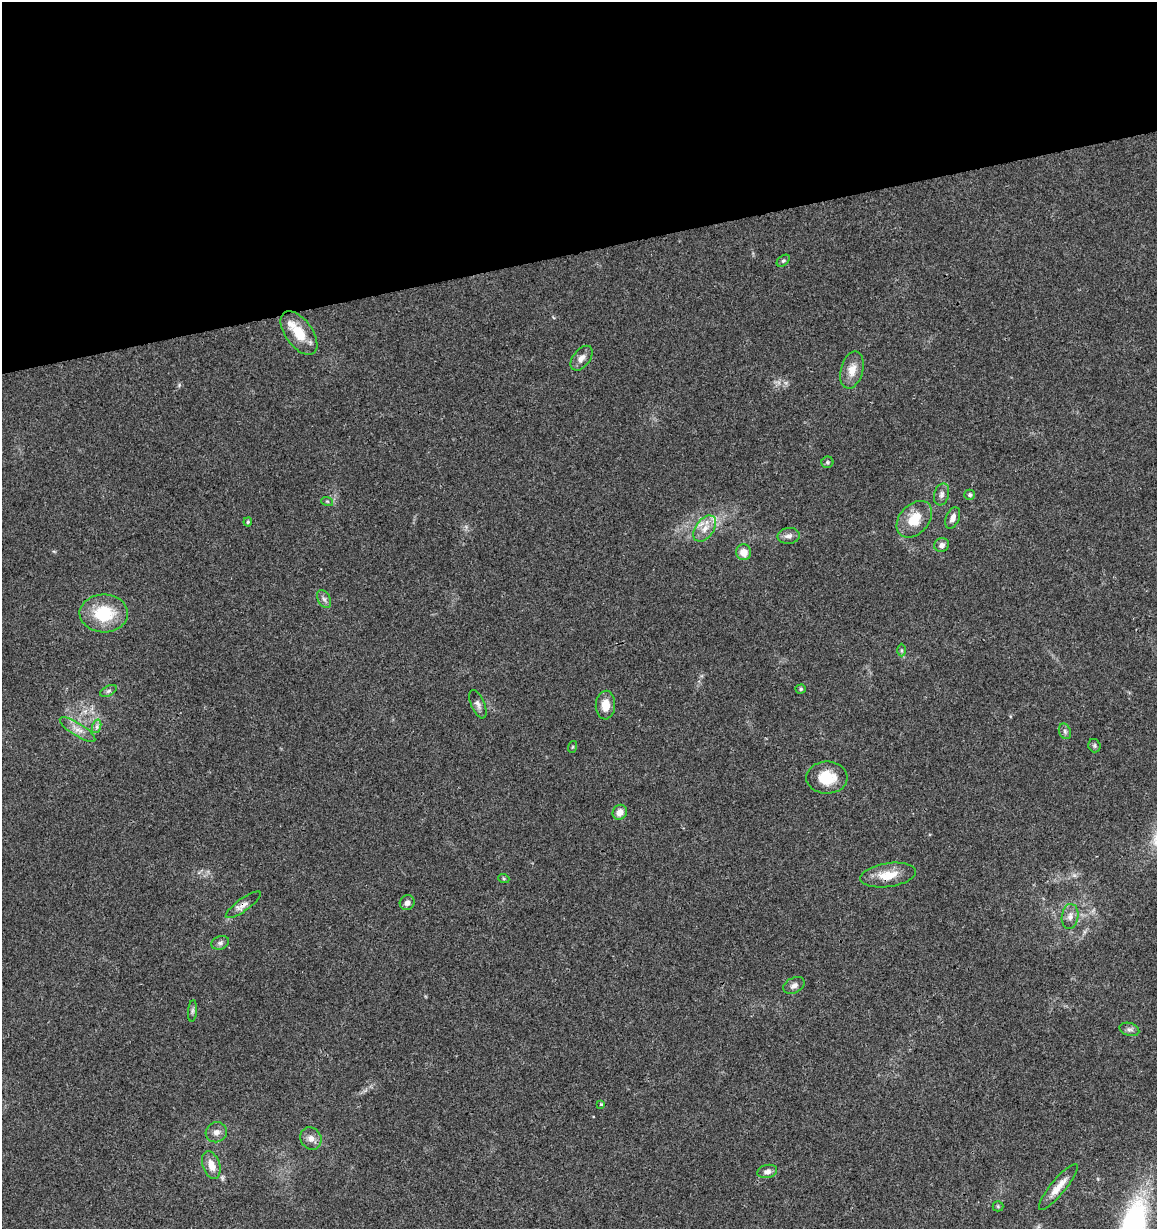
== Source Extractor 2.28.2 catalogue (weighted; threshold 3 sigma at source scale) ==
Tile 3 of 4 x 4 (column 3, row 1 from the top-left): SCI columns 2356-3510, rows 3746-4972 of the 4760 x 5028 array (HDU 1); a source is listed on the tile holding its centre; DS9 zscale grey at full resolution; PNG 1159 x 1231 px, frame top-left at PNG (2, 2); each listed source drawn as its Kron ellipse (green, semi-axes under 4 px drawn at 4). Shown black and unused: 20% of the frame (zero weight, under 3 of 4 exposures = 5% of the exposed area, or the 3 px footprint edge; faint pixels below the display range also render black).
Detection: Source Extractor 2.28.2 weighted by HDU 2 'WHT'; one run over the whole footprint, this tile lists its part. Background 0.043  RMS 0.0036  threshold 0.016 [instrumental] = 3 sigma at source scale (4.5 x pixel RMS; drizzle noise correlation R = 1.50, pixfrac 1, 0.0396/0.0396 arcsec/px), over >= 5 px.
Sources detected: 47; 2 inside a brighter listed object's ellipse — not listed separately; the other 45 listed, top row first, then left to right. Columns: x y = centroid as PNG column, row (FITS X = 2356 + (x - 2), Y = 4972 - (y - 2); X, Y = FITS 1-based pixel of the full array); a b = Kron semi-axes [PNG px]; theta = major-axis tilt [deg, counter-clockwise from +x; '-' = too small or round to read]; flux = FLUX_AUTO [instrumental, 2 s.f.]
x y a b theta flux
783 261 7 5 40 0.67
299 333 25 13 -54 8.6
582 358 14 8 53 2.4
852 370 19 11 75 4.3
827 462 6 6 - 0.64
942 494 11 7 73 1.5
970 495 5 5 - 0.78
327 501 6 4 -18 0.44
953 518 11 6 67 1.8
914 519 21 14 48 8.8
248 522 5 3 - 0.47
705 529 15 9 54 3.8
789 536 11 8 8 1.8
942 545 8 6 17 1.6
743 552 8 7 - 3.7
324 599 9 6 -62 1.2
104 613 24 19 -1 16
901 650 6 4 -90 0.62
801 689 5 4 - 0.49
108 691 9 5 27 0.83
478 704 15 6 -66 1.5
605 705 14 9 86 4.5
97 726 7 4 72 0.89
77 729 20 6 -32 2.9
1065 731 8 6 -70 0.89
1094 746 7 6 - 0.66
572 747 6 4 71 0.42
827 778 21 16 0 9.3
620 812 8 7 - 2.7
888 875 28 12 8 7.1
504 879 5 3 - 0.5
407 903 8 7 - 1.7
243 905 21 6 36 2.2
1070 916 13 8 82 2.3
220 943 9 6 19 1.2
794 985 11 7 28 1.6
192 1011 11 4 85 0.87
1129 1029 10 6 -15 1.2
601 1104 4 4 - 0.5
216 1132 11 10 - 2.1
311 1138 11 10 - 2.3
211 1165 14 8 -71 3.9
767 1171 10 6 11 1.5
1058 1187 29 7 50 4.5
998 1206 5 5 - 0.48
Overlapping masked pixels (flux is a lower limit): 1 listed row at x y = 243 905